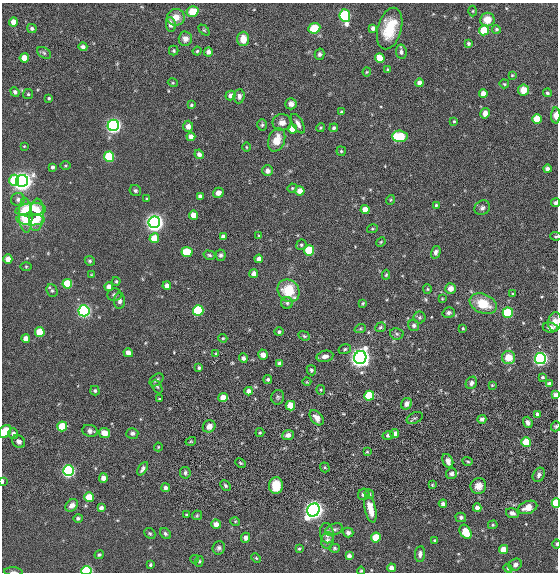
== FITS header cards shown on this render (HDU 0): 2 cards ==
NAXIS1  =                  556 /
NAXIS2  =                  570 /

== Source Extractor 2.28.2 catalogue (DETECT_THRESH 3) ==
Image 556 x 570 px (HDU 0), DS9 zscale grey, 1 PNG px = 1 image px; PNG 560 x 574 px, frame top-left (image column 1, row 570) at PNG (2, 3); each listed source drawn as its Kron ellipse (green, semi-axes under 4 px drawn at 4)
Background -0.709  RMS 15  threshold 43.8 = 3 sigma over >= 5 px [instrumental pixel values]
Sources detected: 253; all 253 listed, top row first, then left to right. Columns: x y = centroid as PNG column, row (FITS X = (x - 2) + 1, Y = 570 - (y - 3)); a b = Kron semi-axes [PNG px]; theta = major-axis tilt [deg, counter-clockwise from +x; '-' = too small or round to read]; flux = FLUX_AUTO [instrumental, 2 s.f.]
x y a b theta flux
192 11 6 5 - 25000
473 11 5 3 - 960
345 16 6 5 - 120000
176 17 9 8 - 9200
487 19 7 7 - 14000
13 22 4 4 - 9300
171 24 7 5 -82 5200
32 28 5 4 - 2400
314 28 6 5 - 37000
373 28 4 4 - 4300
390 28 21 11 74 31000
496 29 4 4 - 1700
204 30 6 4 -44 1300
484 30 5 5 - 34000
185 39 7 6 - 5700
243 39 7 6 - 11000
468 43 4 3 - 1600
83 47 4 4 - 2900
174 51 5 5 - 1400
197 51 4 4 - 1200
208 52 4 4 - 4300
401 52 7 5 -81 2900
44 53 7 5 -32 1900
319 54 5 4 - 2100
24 58 4 4 - 15000
380 58 5 4 - 17000
388 70 4 3 - 1900
367 72 4 4 - 1100
512 75 3 3 - 930
173 83 5 3 - 850
419 83 4 4 - 5300
504 84 5 4 - 1100
523 90 6 5 - 12000
15 92 5 4 - 1900
483 93 4 4 - 7800
547 93 4 4 - 1700
28 94 5 5 - 1300
231 95 5 4 - 5000
239 96 7 5 84 3300
49 98 3 3 - 1300
291 104 5 5 - 4900
191 105 3 3 - 1300
341 112 4 3 - 1300
485 113 5 4 - 5100
556 116 8 4 -89 7300
537 119 5 5 - 26000
454 121 3 3 - 930
282 122 9 8 - 5300
298 124 11 5 -61 4600
113 125 5 5 - 420000
262 125 5 4 - 1600
188 126 5 5 - 5000
320 128 4 3 - 1000
334 128 4 4 - 2100
292 129 4 4 - 14000
400 136 7 5 -3 41000
191 137 4 4 - 7300
277 140 12 8 72 12000
24 146 3 2 - 650
246 147 4 3 - 880
341 151 4 4 - 1400
199 154 5 4 - 3400
109 157 5 5 - 67000
65 166 5 3 - 1000
52 167 3 3 - 2200
547 169 4 4 - 3000
268 171 5 5 - 3100
14 180 5 5 - 39000
22 181 6 6 - 910000
292 188 5 4 - 980
135 190 6 5 - 1900
300 191 4 4 - 12000
218 193 5 5 - 4300
200 196 4 4 - 4300
18 199 7 6 - 2900
147 199 3 3 - 1200
390 200 5 3 - 900
556 203 5 4 - 2100
436 205 3 3 - 1000
482 208 8 7 - 3200
31 210 15 6 6 31000
365 210 4 4 - 12000
26 215 17 6 -87 34000
36 215 16 7 85 23000
193 215 4 4 - 12000
31 219 14 6 -2 29000
154 222 6 6 - 720000
372 229 5 3 - 1000
223 236 4 4 - 3900
259 236 4 4 - 1200
556 236 6 4 -5 1200
154 238 5 4 - 23000
381 242 5 4 - 1000
301 245 5 5 - 1600
309 251 5 5 - 61000
187 252 5 5 - 39000
436 252 6 4 74 2700
209 255 6 4 -17 1600
221 255 5 5 - 2200
8 259 5 4 - 7800
259 259 4 4 - 5700
90 261 5 4 - 1700
26 266 5 3 - 1000
254 274 4 4 - 5900
91 275 3 3 - 930
386 275 5 4 - 1200
116 281 4 3 - 1300
67 284 5 5 - 36000
167 286 4 4 - 6000
109 287 4 4 - 6300
450 288 5 5 - 7400
427 289 5 4 - 1100
52 290 7 5 -66 2000
289 291 12 10 -49 30000
513 294 4 2 - 860
114 295 7 6 - 2500
442 299 3 3 - 840
120 301 8 5 88 3200
287 303 6 6 - 2000
363 303 4 3 - 1000
483 304 14 9 -23 24000
198 310 5 5 - 79000
84 311 5 5 - 270000
449 313 6 5 - 2300
508 313 5 5 - 62000
420 317 6 6 - 1600
555 322 10 6 82 6400
414 325 6 5 - 2300
380 327 5 4 - 1600
550 327 7 5 -10 4500
463 328 3 2 - 970
360 329 6 3 19 1400
40 332 5 5 - 31000
279 332 4 4 - 2000
397 334 7 6 - 2000
304 336 6 4 -22 1300
223 338 4 4 - 1000
26 339 4 4 - 10000
345 349 6 4 17 1700
128 353 5 4 - 6200
216 354 4 3 - 1500
263 355 5 5 - 5200
325 356 8 5 12 4400
360 357 6 6 - 910000
509 357 7 6 - 16000
243 358 5 4 - 2700
540 358 5 5 - 300000
280 363 4 4 - 3200
199 368 3 3 - 1800
311 370 5 4 - 1600
543 377 4 3 - 1600
268 379 4 4 - 2000
156 380 8 5 41 2600
307 382 4 3 - 710
471 383 6 5 - 3100
549 384 4 4 - 4400
492 385 3 3 - 900
157 386 7 4 -61 1600
321 390 5 4 - 1100
95 391 5 4 - 1700
249 391 4 4 - 5500
556 395 4 4 - 4500
369 396 5 5 - 48000
278 397 7 6 - 2000
223 398 5 4 - 14000
159 399 3 3 - 900
406 404 6 5 - 5300
290 406 5 4 - 26000
538 414 4 4 - 5100
317 418 9 5 -49 6700
415 418 8 5 24 2100
482 419 4 4 - 2200
528 422 6 4 -71 3100
62 426 5 5 - 38000
209 426 6 6 - 6500
556 426 5 4 - 1400
5 431 7 5 55 20000
90 431 8 6 -15 3500
260 432 4 3 - 1000
104 433 6 5 - 9000
132 433 6 5 - 2700
13 434 5 5 - 2900
395 434 4 4 - 7100
288 435 6 5 - 4300
388 435 6 4 18 1900
19 441 7 6 - 4400
191 441 5 4 - 940
526 442 5 5 - 34000
158 447 4 4 - 1100
367 452 3 3 - 910
448 461 7 5 -62 5100
468 461 5 3 - 1000
241 463 5 3 - 1100
325 467 5 4 - 1200
143 469 7 4 57 2900
68 471 5 5 - 240000
185 473 6 5 - 2100
451 474 5 5 - 3100
539 475 7 5 61 3000
103 478 5 4 - 4100
2 481 4 2 - 2600
276 485 8 7 - 21000
432 485 4 3 - 1000
225 486 6 4 -47 1600
478 486 8 7 - 6400
165 488 4 4 - 2900
364 494 6 5 - 3700
369 494 5 4 - 1200
89 497 5 4 - 28000
556 503 5 3 - 46000
443 504 4 4 - 3300
72 505 7 5 43 6100
528 507 10 6 20 8800
101 508 4 4 - 4500
477 508 4 4 - 6600
370 509 14 5 -77 15000
313 510 7 6 - 760000
512 513 6 4 -18 3100
186 515 3 2 - 860
197 515 5 4 - 1200
461 517 5 5 - 2500
78 518 4 4 - 1900
235 521 5 3 - 910
216 524 4 4 - 7100
493 525 5 4 - 1100
334 529 9 5 21 2800
466 532 7 5 -58 22000
150 533 6 5 - 1400
327 533 10 7 -78 5800
348 533 5 5 - 3100
165 534 6 5 - 1800
376 537 5 5 - 31000
245 538 5 4 - 4700
327 540 8 6 84 3600
435 541 3 3 - 1800
557 544 4 3 - 1000
219 548 7 6 - 2400
335 548 5 4 - 1300
299 549 3 3 - 1100
503 549 4 4 - 14000
420 554 8 5 84 3300
99 555 5 4 - 1400
349 556 4 4 - 4200
256 558 5 3 - 920
195 559 4 3 - 720
199 561 5 4 - 1400
150 565 4 3 - 1400
515 565 7 5 31 3100
391 568 4 4 - 6800
508 568 4 4 - 1100
87 571 5 4 - 150000
361 571 4 4 - 1100
13 572 9 3 -3 1600
At the frame edge (FLAGS 8, measured only in part): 13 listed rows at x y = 556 116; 556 203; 556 236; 555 322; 556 395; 556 426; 5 431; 2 481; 556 503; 557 544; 87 571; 361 571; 13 572